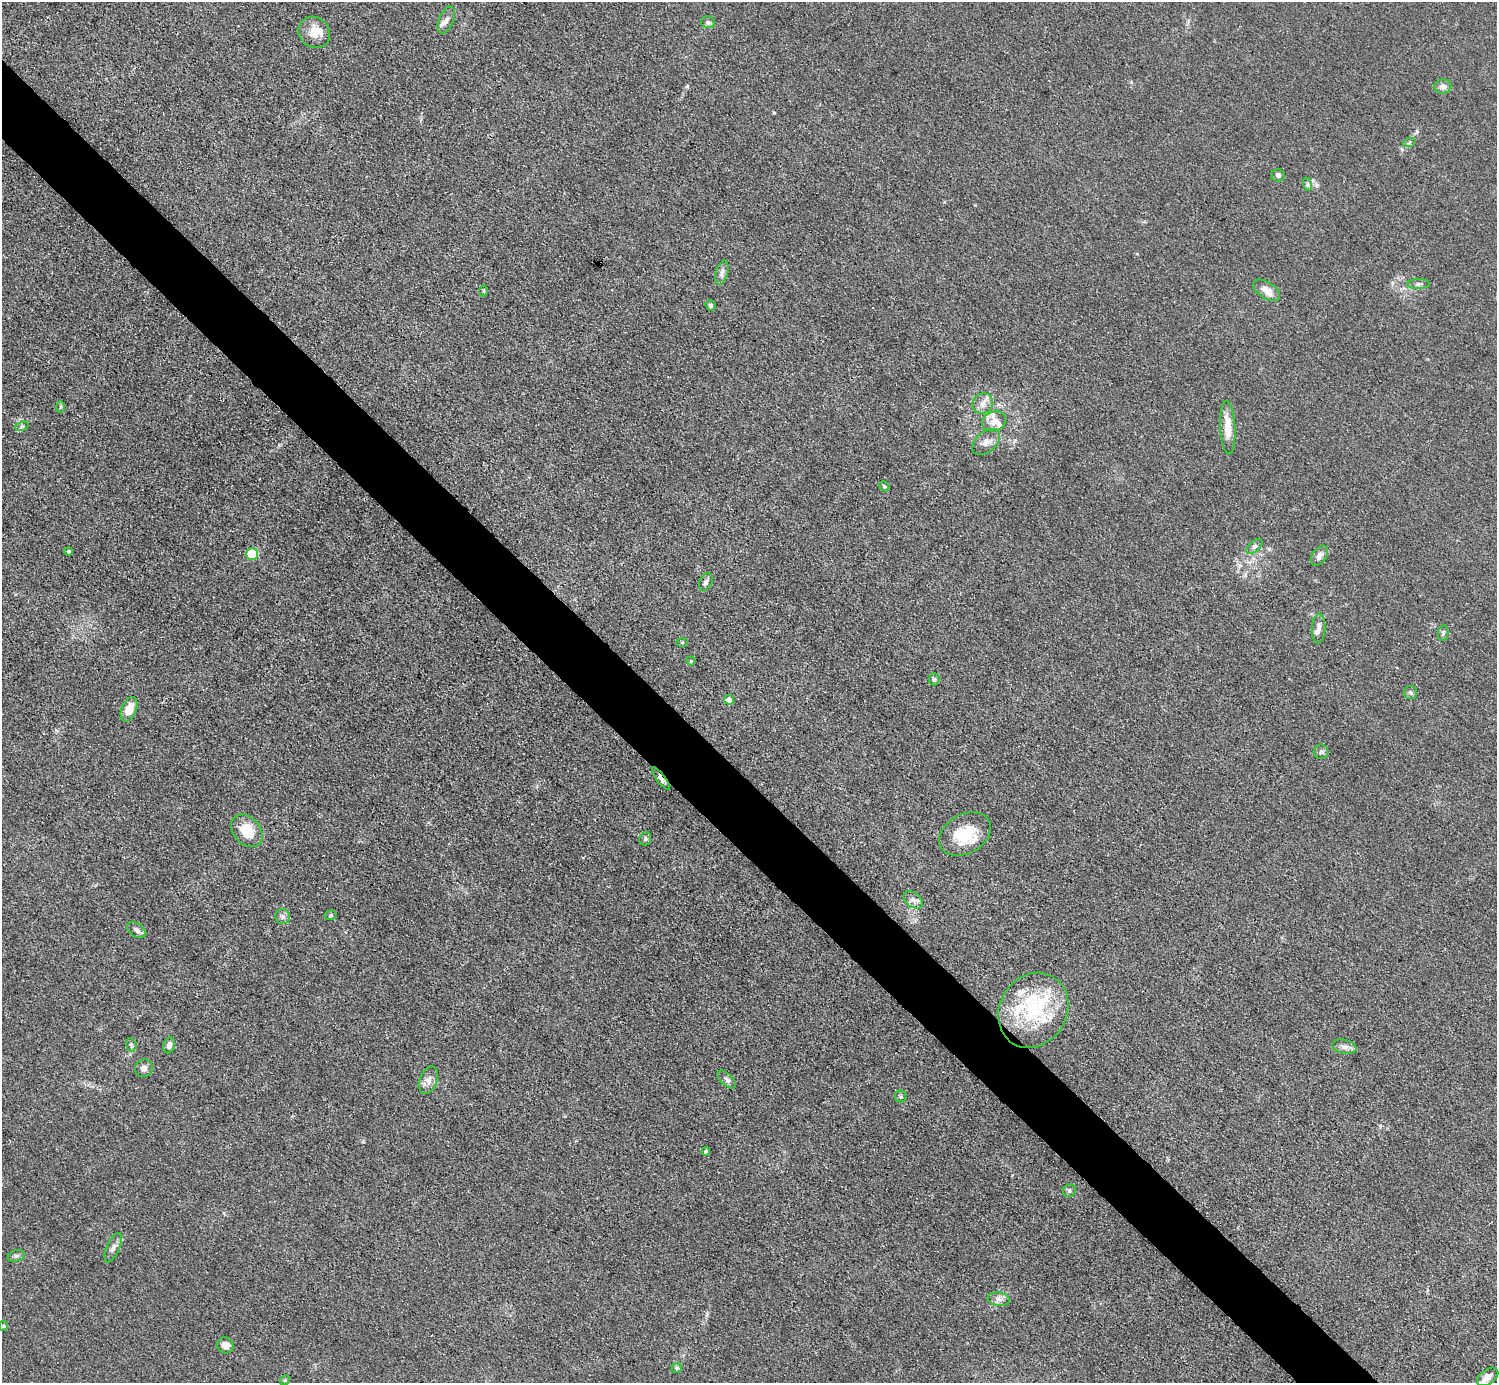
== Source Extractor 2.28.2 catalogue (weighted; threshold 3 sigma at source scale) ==
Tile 11 of 4 x 4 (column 3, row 3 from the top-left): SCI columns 2992-4486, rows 1684-3064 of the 5984 x 5984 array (HDU 1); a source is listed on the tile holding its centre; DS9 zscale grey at full resolution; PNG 1499 x 1385 px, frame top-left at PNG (2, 2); each listed source drawn as its Kron ellipse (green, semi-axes under 4 px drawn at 4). Shown black and unused: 5% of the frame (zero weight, under 3 of 4 exposures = <1% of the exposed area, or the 3 px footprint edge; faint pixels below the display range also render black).
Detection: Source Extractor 2.28.2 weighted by HDU 2 'WHT'; one run over the whole footprint, this tile lists its part. Background 0.0445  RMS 0.0054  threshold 0.0244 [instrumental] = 3 sigma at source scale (4.5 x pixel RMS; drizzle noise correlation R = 1.50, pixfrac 1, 0.05/0.05 arcsec/px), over >= 5 px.
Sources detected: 67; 8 inside a brighter listed object's ellipse — not listed separately; the other 59 listed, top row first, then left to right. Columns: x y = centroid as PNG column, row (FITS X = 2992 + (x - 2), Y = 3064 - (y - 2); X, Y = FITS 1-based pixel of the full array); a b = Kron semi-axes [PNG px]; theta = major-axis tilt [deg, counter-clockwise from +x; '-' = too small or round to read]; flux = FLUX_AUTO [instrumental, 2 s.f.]
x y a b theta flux
446 20 14 7 67 2.8
708 22 7 6 - 1.4
314 32 16 15 - 7.7
1443 87 8 7 - 2.8
1409 143 6 4 19 0.75
1278 175 6 6 - 1.6
1307 184 7 4 -72 0.99
722 273 12 6 73 2.3
1418 284 11 5 0 1.6
1267 290 15 8 -33 5.1
483 291 5 3 - 0.59
711 305 5 5 - 0.94
983 404 11 10 - 3.9
61 407 6 4 89 0.62
994 421 12 9 20 4.9
22 426 7 4 19 0.99
1228 428 27 7 -87 8.2
986 442 16 10 40 4.2
884 486 5 4 - 0.8
1254 546 9 5 41 1.3
68 551 4 4 - 0.96
252 554 6 5 - 24
1319 556 11 7 54 2.9
706 582 9 6 65 1.7
1319 628 15 7 87 2.8
1443 633 8 5 79 1.2
682 642 6 4 2 0.62
691 661 4 4 - 0.61
934 679 6 5 - 1
1410 692 7 6 - 1.2
729 700 5 5 - 4.1
129 709 13 7 69 8.2
1321 752 7 7 - 1.3
661 779 13 4 -53 3
247 831 18 13 -49 13
965 834 28 19 30 20
645 839 7 6 - 1.1
913 900 11 7 -38 2.5
331 915 6 4 17 0.82
283 916 7 7 - 1.7
136 930 10 6 -35 2
1033 1010 39 33 59 43
131 1045 7 5 -69 1
169 1045 8 5 72 2.4
1344 1047 12 7 -12 2.6
144 1068 9 8 - 2.2
428 1080 14 9 68 3.3
727 1080 11 5 -43 1.8
901 1097 6 6 - 0.86
706 1151 4 4 - 0.96
1069 1191 6 6 - 1.2
113 1248 16 6 66 2.4
16 1256 9 5 18 1.3
999 1299 11 6 -8 2.7
4 1326 5 4 - 0.62
225 1345 8 7 - 4.1
677 1368 5 4 - 0.71
1488 1377 12 7 35 4.1
285 1380 5 4 - 0.68
Overlapping masked pixels (flux is a lower limit): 1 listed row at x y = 661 779